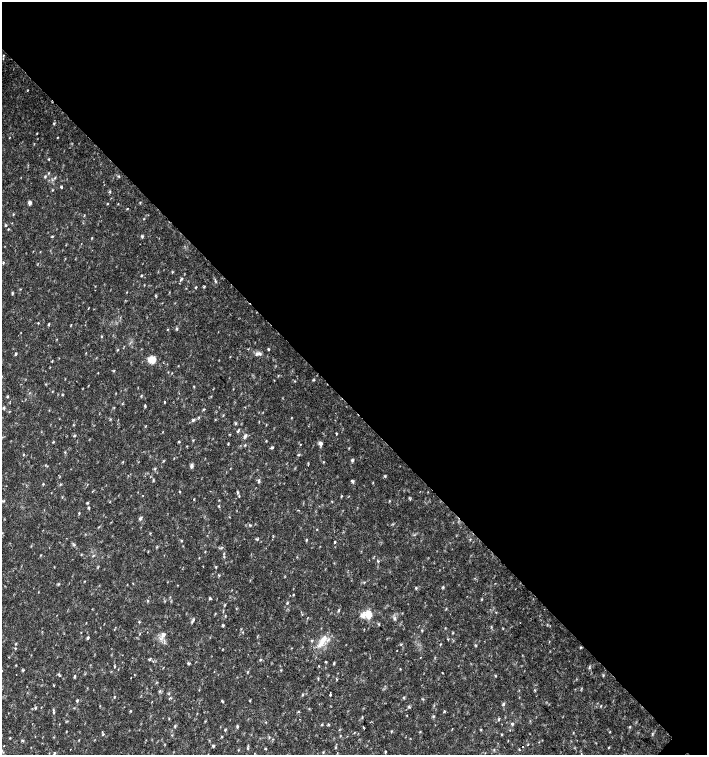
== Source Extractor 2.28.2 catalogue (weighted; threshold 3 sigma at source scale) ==
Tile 3 of 4 x 4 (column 3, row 1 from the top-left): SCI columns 3044-4453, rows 4518-6023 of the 6023 x 6029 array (HDU 1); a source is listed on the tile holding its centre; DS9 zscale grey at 2 x 2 block average (1 PNG px = mean of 2 x 2 image px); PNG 709 x 757 px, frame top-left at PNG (2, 2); no overlay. Shown black and unused: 54% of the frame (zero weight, under 2 of 3 exposures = <1% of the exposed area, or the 3 px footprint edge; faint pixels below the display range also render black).
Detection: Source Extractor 2.28.2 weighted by HDU 2 'WHT'; one run over the whole footprint, this tile lists its part. Background 0.0332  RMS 0.0037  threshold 0.0166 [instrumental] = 3 sigma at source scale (4.5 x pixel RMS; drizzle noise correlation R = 1.50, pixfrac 1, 0.0396/0.0396 arcsec/px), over >= 5 px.
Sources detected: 187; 3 cosmic-ray / hot-pixel residue — not listed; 4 inside a brighter listed object's ellipse — not listed separately; the other 180 listed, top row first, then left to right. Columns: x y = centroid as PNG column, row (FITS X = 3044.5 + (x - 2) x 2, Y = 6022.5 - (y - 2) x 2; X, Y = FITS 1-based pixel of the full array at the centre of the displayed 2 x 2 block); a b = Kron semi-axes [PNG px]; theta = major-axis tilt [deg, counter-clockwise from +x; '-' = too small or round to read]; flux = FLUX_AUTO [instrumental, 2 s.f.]
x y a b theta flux
3 55 3 2 - 0.46
28 90 3 2 - 0.4
37 133 2 2 - 0.42
57 137 3 2 - 0.46
49 159 3 2 - 0.56
119 176 4 2 - 0.67
45 177 4 3 - 0.85
55 178 4 2 - 0.94
62 187 3 2 - 1.5
110 192 3 2 - 0.74
140 202 3 2 - 0.52
29 203 5 4 - 2
107 204 3 2 - 0.52
127 209 3 2 - 0.51
13 214 3 2 - 0.64
84 215 3 2 - 0.51
144 219 2 2 - 0.48
5 225 3 2 - 0.78
8 229 3 2 - 0.55
142 236 4 3 - 1.1
52 237 4 2 - 0.62
92 238 3 2 - 0.5
141 275 3 3 - 0.77
181 279 7 3 48 1.4
196 287 3 2 - 0.62
204 287 3 3 - 0.7
186 288 2 2 - 0.46
95 290 2 2 - 0.54
127 292 3 2 - 0.37
13 293 3 2 - 0.66
155 296 3 2 - 0.7
38 323 3 2 - 0.52
48 324 4 2 - 0.86
71 325 3 2 - 0.48
176 329 4 3 - 0.94
101 336 3 2 - 0.52
268 349 3 3 - 0.82
117 350 3 2 - 0.6
16 353 3 3 - 0.9
257 354 6 4 49 2.2
152 360 8 7 - 8.9
52 361 4 2 - 0.46
313 380 4 2 - 0.7
7 397 3 2 - 0.71
165 402 3 2 - 0.59
145 406 4 2 - 0.84
4 408 5 3 - 1.1
204 409 3 2 - 0.61
193 420 5 4 - 1.4
236 423 4 2 - 0.83
238 431 4 3 - 0.9
229 434 2 2 - 0.49
336 434 4 2 - 0.63
74 436 3 2 - 0.91
245 436 7 3 63 1.8
53 442 3 2 - 0.6
179 442 3 3 - 0.82
320 443 6 4 -82 2.8
228 444 3 2 - 0.62
300 444 2 2 - 0.45
272 447 4 3 - 0.96
23 455 3 2 - 0.56
352 460 4 3 - 1.1
123 462 3 2 - 0.52
323 462 3 2 - 0.45
191 466 6 4 -89 1.9
155 468 3 3 - 0.74
385 476 4 3 - 0.89
153 480 5 2 - 0.74
259 481 5 3 - 1.3
352 481 4 3 - 1.5
373 482 3 2 - 0.45
43 484 3 2 - 0.65
60 484 3 2 - 0.69
179 491 4 2 - 0.54
238 492 4 3 - 1.1
143 495 2 2 - 0.61
194 499 2 2 - 0.49
410 499 5 2 - 0.82
389 501 3 2 - 0.52
87 503 3 3 - 0.78
218 506 3 2 - 0.61
89 508 4 2 - 0.86
79 513 3 2 - 0.68
140 518 4 3 - 1.8
317 529 3 2 - 0.41
257 539 4 3 - 0.96
470 539 3 2 - 0.53
306 540 3 2 - 0.71
181 541 3 3 - 0.7
334 542 3 2 - 1
74 545 4 3 - 1.1
156 547 3 3 - 0.67
224 553 3 2 - 0.57
93 556 3 2 - 0.61
378 561 3 2 - 0.82
219 576 3 2 - 0.66
84 581 2 2 - 0.44
133 583 2 2 - 0.39
58 584 4 3 - 0.7
416 588 4 2 - 0.73
293 595 3 2 - 0.51
210 598 4 3 - 0.97
148 601 3 2 - 0.67
287 603 3 2 - 0.66
446 608 3 2 - 0.64
339 610 4 3 - 0.94
215 614 4 2 - 0.54
368 615 11 8 -90 8.8
395 618 5 2 - 1.1
193 619 4 4 - 1.3
223 625 4 3 - 0.91
503 628 3 2 - 0.44
422 630 3 2 - 0.66
243 632 3 2 - 0.55
453 633 3 2 - 0.45
163 635 6 6 - 3.4
88 638 4 3 - 1.2
448 639 3 2 - 0.53
322 641 9 7 67 7
16 644 3 2 - 0.64
401 644 3 2 - 0.61
440 644 4 2 - 0.51
420 658 2 2 - 1.8
150 659 4 2 - 0.78
260 660 3 2 - 0.61
188 663 3 3 - 1.2
334 663 5 2 - 0.8
319 666 3 2 - 0.46
115 667 3 2 - 0.53
400 669 3 2 - 0.47
23 670 4 2 - 0.83
281 670 3 2 - 0.53
2 671 2 2 - 0.56
247 672 3 2 - 0.65
442 673 2 2 - 0.93
58 674 3 2 - 0.77
74 676 5 2 - 0.95
495 676 3 2 - 0.56
54 685 3 2 - 0.58
534 690 3 3 - 0.69
330 694 3 2 - 1.9
302 695 3 2 - 0.62
114 697 4 2 - 0.61
170 698 4 2 - 0.67
404 698 3 2 - 0.65
77 700 4 2 - 0.76
222 701 4 2 - 0.89
504 704 4 3 - 1.2
601 706 3 2 - 0.53
409 707 4 2 - 0.88
35 708 4 2 - 0.82
53 710 3 3 - 0.92
433 716 4 3 - 0.94
362 717 3 2 - 0.64
499 718 3 2 - 0.86
322 724 4 2 - 0.61
512 724 3 3 - 1.4
328 725 4 3 - 0.72
175 726 4 3 - 0.89
237 726 4 2 - 0.93
363 727 3 2 - 0.68
630 727 4 2 - 0.56
225 730 3 2 - 0.7
103 734 3 2 - 0.62
502 734 3 2 - 0.6
222 737 3 2 - 0.6
10 738 3 2 - 0.51
23 741 4 3 - 0.89
4 746 2 2 - 0.42
213 746 4 3 - 1.1
522 746 2 2 - 17
609 747 3 2 - 0.48
248 748 4 3 - 0.81
335 748 3 2 - 0.66
265 749 3 2 - 0.72
494 750 3 2 - 0.6
386 751 3 2 - 0.54
323 752 3 2 - 0.59
54 753 3 2 - 0.88
Overlapping masked pixels (flux is a lower limit): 1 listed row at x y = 522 746
Isophote crosses this tile's border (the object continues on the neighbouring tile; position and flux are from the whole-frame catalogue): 1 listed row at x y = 2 671
Diffuse or blended objects may show on this block-average render without a row.